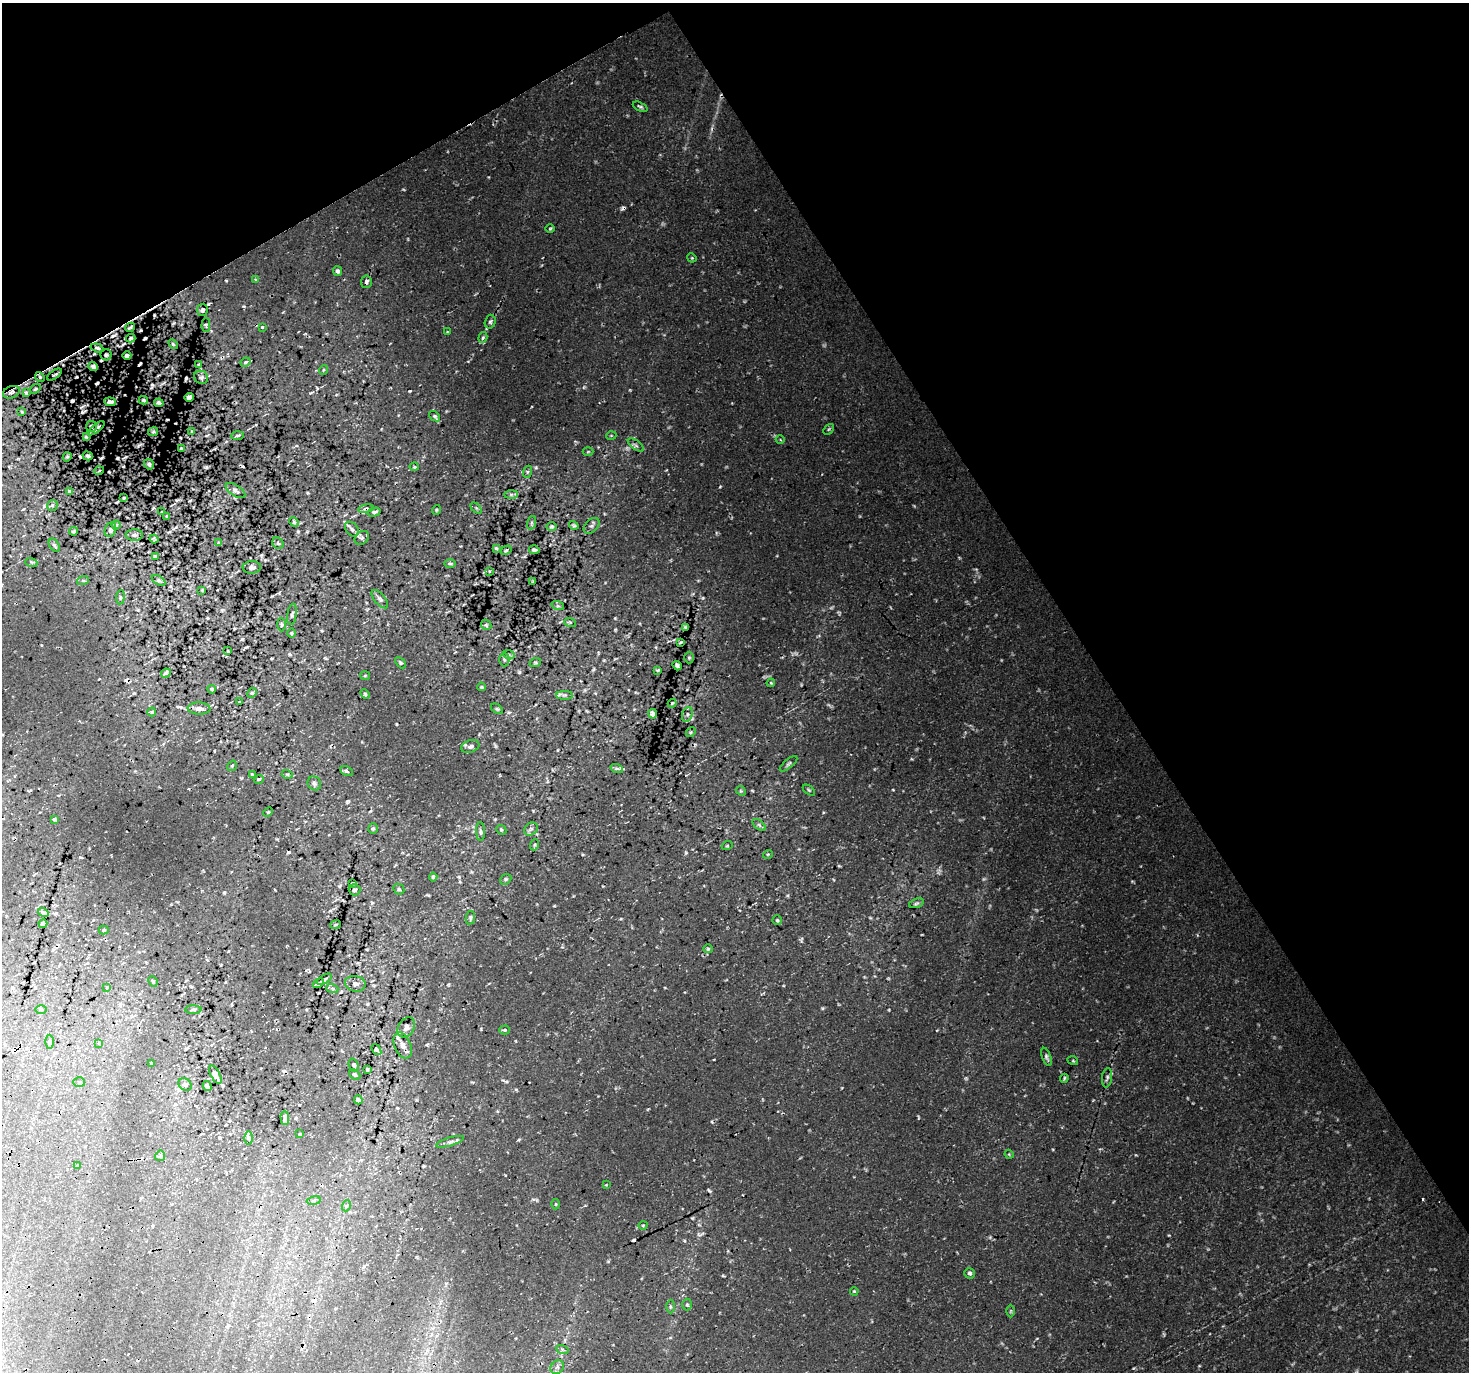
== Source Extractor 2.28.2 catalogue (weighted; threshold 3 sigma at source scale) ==
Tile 3 of 4 x 4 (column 3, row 1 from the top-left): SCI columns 2974-4440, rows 4310-5679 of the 5943 x 5816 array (HDU 1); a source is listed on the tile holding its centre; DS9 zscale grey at full resolution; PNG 1471 x 1374 px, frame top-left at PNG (2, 3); each listed source drawn as its Kron ellipse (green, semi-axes under 4 px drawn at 4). Shown black and unused: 32% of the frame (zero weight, under 2 of 3 exposures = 3% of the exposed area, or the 3 px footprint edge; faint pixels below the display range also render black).
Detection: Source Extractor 2.28.2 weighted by HDU 2 'WHT'; one run over the whole footprint, this tile lists its part. Background 0.0633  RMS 0.015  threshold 0.0661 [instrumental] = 3 sigma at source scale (4.5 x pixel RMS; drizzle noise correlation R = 1.50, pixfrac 1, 0.0396/0.0396 arcsec/px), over >= 5 px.
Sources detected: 232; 28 cosmic-ray / hot-pixel residue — neither listed nor drawn; the other 204 listed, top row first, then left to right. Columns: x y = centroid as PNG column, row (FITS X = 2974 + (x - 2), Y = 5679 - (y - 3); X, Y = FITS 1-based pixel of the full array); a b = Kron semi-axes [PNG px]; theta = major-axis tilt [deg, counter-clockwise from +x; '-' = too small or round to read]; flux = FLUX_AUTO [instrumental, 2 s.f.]
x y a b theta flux
640 107 8 4 -25 2.6
550 229 5 3 - 1.4
692 258 5 3 - 1.5
337 271 5 4 - 2.7
256 280 4 3 - 2.2
366 282 6 5 - 3.4
202 310 6 5 - 2.7
490 322 7 5 74 3.1
206 325 7 4 89 2.1
130 327 5 2 - 2.1
262 327 3 3 - 1.4
447 332 4 3 - 1
483 337 6 4 72 2.5
131 338 5 3 - 2.2
173 344 6 3 -45 1.6
97 348 6 3 -19 2.3
106 355 5 5 - 2.8
127 356 4 3 - 3.1
245 362 5 3 - 2
199 365 4 4 - 1.6
93 367 5 4 - 3.5
323 370 5 3 - 1.3
55 375 8 2 35 2.1
40 377 5 4 - 1.9
201 377 7 6 - 3.7
35 389 5 3 - 2.1
11 392 9 6 23 4.2
26 393 4 3 - 1.7
189 397 5 4 - 3.6
143 400 5 3 - 1.7
110 402 6 4 -6 3.7
159 403 5 3 - 3.1
22 412 4 3 - 1.4
435 416 6 4 -40 2.3
91 426 5 5 - 3
96 428 10 3 37 4.4
828 429 6 4 47 2
153 432 5 4 - 1.8
192 432 3 2 - 1.6
237 436 6 3 2 2.2
611 436 5 3 - 1.2
86 437 4 3 - 1.7
780 440 4 4 - 1.7
636 445 9 4 -36 4
181 448 3 2 - 1.2
588 452 5 3 - 1.3
88 456 5 4 - 2.5
67 457 5 3 - 1.6
149 464 5 5 - 2.7
414 467 4 3 - 1.3
99 471 5 3 - 1.5
527 472 6 4 71 2.1
69 491 3 3 - 1.5
235 491 11 5 -33 3.8
511 494 7 4 0 2.6
124 498 3 2 - 1.4
52 505 5 5 - 2
476 508 6 4 -45 1.9
366 509 8 4 9 3.1
436 510 5 3 - 1.3
162 512 3 2 - 1.3
374 512 7 3 16 2.8
167 516 3 2 - 1.4
294 522 5 4 - 1.8
531 523 7 4 71 3
116 525 4 4 - 1.7
574 525 5 3 - 2.2
552 526 5 4 - 2
591 526 9 6 46 3.6
352 529 8 5 -50 3.9
110 530 7 5 69 3.1
74 531 4 3 - 2.1
134 535 8 5 0 3.2
362 538 8 6 44 3.5
154 539 4 3 - 1.6
219 543 4 4 - 2
278 543 6 5 - 2.3
54 545 7 4 -58 2.7
496 548 3 3 - 1.6
506 550 6 4 29 2.1
534 550 5 3 - 2.7
155 556 3 2 - 1.3
31 562 6 3 -18 2
450 563 6 4 -1 2.1
252 567 9 6 3 4.3
489 571 4 2 - 1.1
83 580 6 4 18 2
158 580 7 4 -31 2.1
533 581 4 2 - 1.2
202 590 3 2 - 1.1
120 597 7 3 83 2
380 599 11 5 -50 4.1
558 606 6 4 -18 2.2
292 614 11 4 81 2.9
570 622 6 3 -18 1.5
281 624 7 3 -89 1.7
486 625 6 4 -46 2
686 627 4 3 - 2.1
292 633 5 3 - 1.4
681 642 3 2 - 1.3
228 651 3 2 - 1.1
509 655 6 4 -19 1.8
689 658 6 5 - 1.9
504 659 7 5 -89 2.9
400 663 6 4 -45 1.9
535 663 6 3 19 1.5
677 666 5 3 - 3
658 670 3 2 - 1.5
166 673 5 4 - 2.9
365 676 5 3 - 1.2
771 683 4 4 - 1.7
481 687 4 3 - 1.6
212 689 4 3 - 1.6
252 693 5 4 - 1.7
365 694 5 3 - 1.6
564 695 8 4 0 2.8
239 702 4 2 - 1.2
672 703 4 3 - 1.4
199 708 11 6 -2 6.1
497 709 7 3 -36 1.8
152 712 4 4 - 1.8
653 714 5 4 - 3.2
687 714 8 5 71 3.6
691 732 5 4 - 1.9
470 746 9 6 19 4.9
789 764 11 3 40 2.7
232 766 6 3 56 1.6
617 769 6 4 -19 2.6
347 771 7 4 -27 2.8
252 774 3 3 - 2.3
287 774 5 3 - 1.4
259 779 5 3 - 1.7
314 783 7 6 - 3.2
809 790 7 3 -37 1.8
741 791 5 4 - 1.5
268 812 5 3 - 1.4
54 819 4 4 - 2.6
759 825 8 4 -37 2.8
373 829 5 4 - 2.1
531 829 7 6 - 3.9
501 830 5 4 - 1.7
481 832 9 4 -87 3.1
534 845 6 3 71 1.7
727 846 5 3 - 1.3
768 854 5 3 - 1.2
433 877 4 4 - 1.7
506 879 6 4 43 2.2
352 883 3 2 - 1.5
399 889 6 5 - 1.9
354 890 6 5 - 2.4
916 903 7 4 19 2.7
43 912 5 4 - 2
470 918 7 4 79 2.2
777 920 5 5 - 1.8
43 924 4 4 - 2.9
335 925 5 2 - 1.3
104 930 5 4 - 1.7
708 949 5 4 - 1.7
324 979 8 3 30 2.4
153 981 5 4 - 2.1
318 983 6 2 32 2.6
355 984 10 8 -9 5.7
107 987 3 2 - 1
332 988 6 4 -19 2.4
41 1010 5 3 - 1.6
193 1010 8 4 1 2.5
406 1027 11 8 61 5.8
504 1030 5 4 - 1.9
50 1042 7 3 90 2.2
99 1043 3 3 - 1.2
403 1045 14 8 -68 8.3
376 1050 6 3 -52 2.1
1046 1057 9 4 -70 3.2
1073 1061 5 3 - 1.6
151 1063 3 3 - 2.5
354 1065 7 5 -70 2.5
367 1069 3 2 - 1.7
355 1074 6 4 -40 2.4
215 1075 10 4 -63 4.3
1064 1078 5 3 - 2
1107 1078 10 5 82 3.7
79 1082 6 5 - 2.2
185 1084 7 5 -33 3.1
207 1086 5 3 - 2.7
358 1100 4 4 - 3.4
285 1118 7 3 -89 3.8
300 1134 3 3 - 1.1
249 1138 6 4 -89 2.8
450 1142 14 2 17 4
1009 1154 4 3 - 1.4
160 1156 5 5 - 2.4
77 1166 4 4 - 1.6
606 1185 3 2 - 0.95
314 1201 7 3 10 2.1
556 1204 5 3 - 1.4
346 1206 5 3 - 1.5
643 1225 4 3 - 1.1
970 1273 5 5 - 3.1
854 1291 4 3 - 1.4
687 1305 6 5 - 2.4
671 1306 7 3 -89 2
1011 1311 6 4 89 1.6
562 1349 6 4 -19 2.5
557 1367 7 6 - 4.2
Overlapping masked pixels (flux is a lower limit): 21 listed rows (the first 20) at x y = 366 282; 202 310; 130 327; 131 338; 97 348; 106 355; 127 356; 199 365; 93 367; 11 392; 189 397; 143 400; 110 402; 91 426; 96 428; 181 448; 88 456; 99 471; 366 509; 199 708
Isophote crosses this tile's border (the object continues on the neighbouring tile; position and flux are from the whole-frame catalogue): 1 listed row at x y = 557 1367
Unlisted compact peaks at least as high as the median listed source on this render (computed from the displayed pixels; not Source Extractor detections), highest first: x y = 536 467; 226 281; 893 790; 1169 1235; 243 306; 403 189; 912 759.